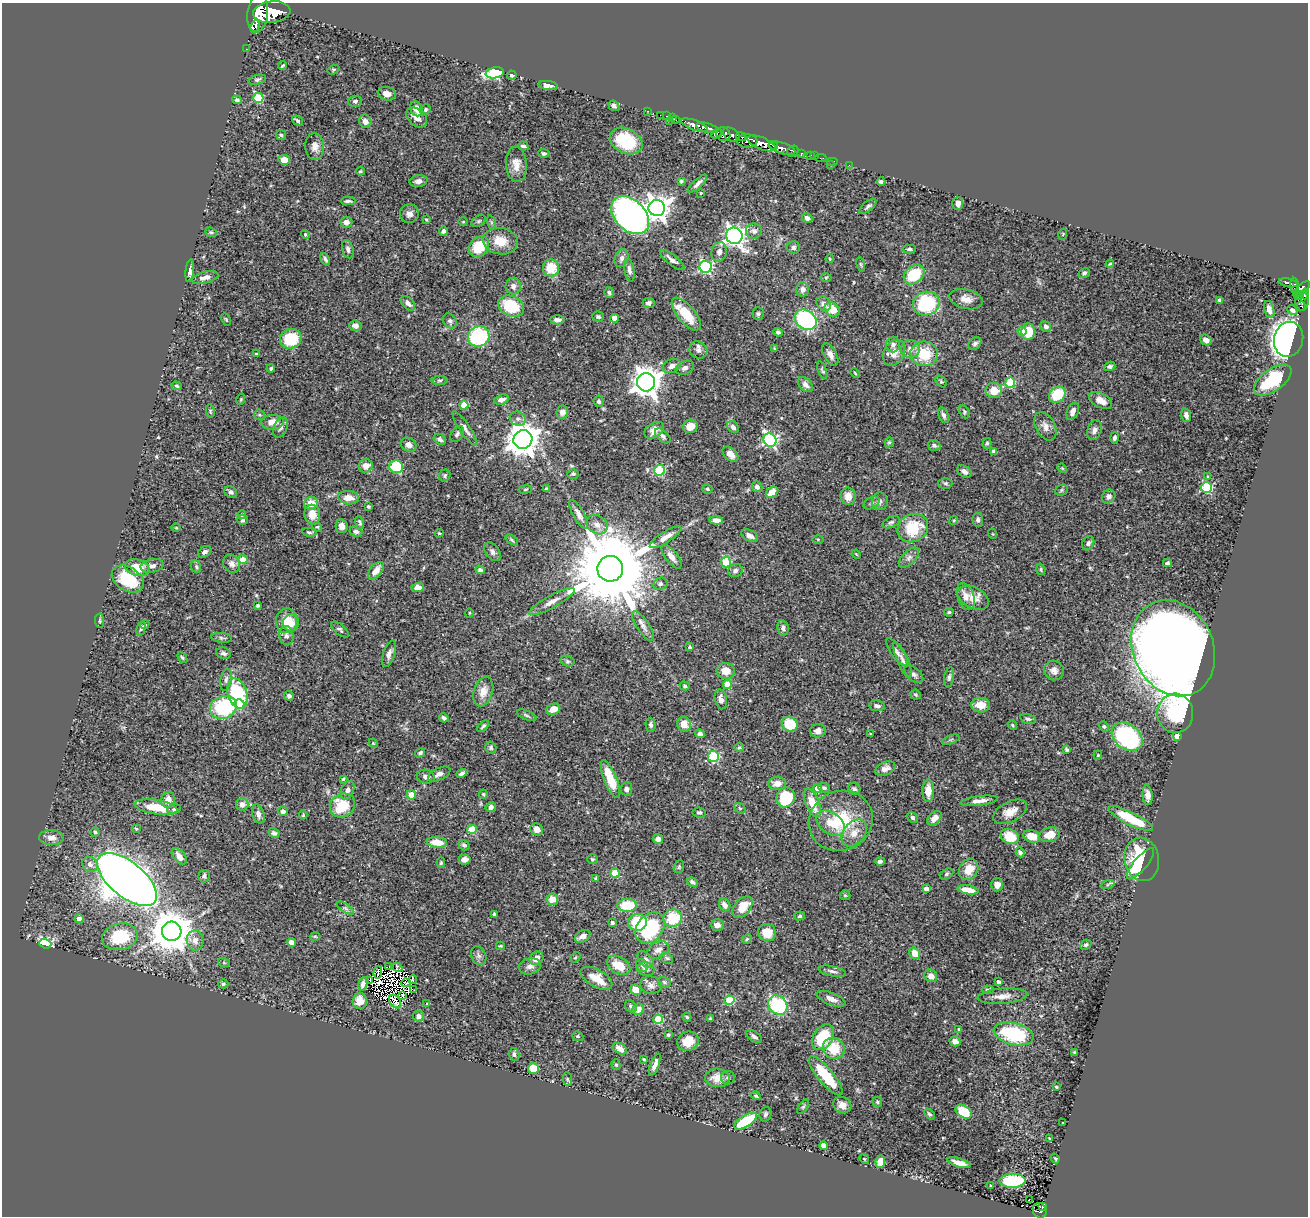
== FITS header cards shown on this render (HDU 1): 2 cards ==
NAXIS1  =                 1306
NAXIS2  =                 1214

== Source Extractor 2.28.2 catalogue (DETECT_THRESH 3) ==
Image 1306 x 1214 px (HDU 1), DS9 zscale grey, 1 PNG px = 1 image px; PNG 1310 x 1218 px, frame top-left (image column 1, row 1214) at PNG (2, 3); each listed source drawn as its Kron ellipse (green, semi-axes under 4 px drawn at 4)
Background 0.69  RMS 0.022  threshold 0.0657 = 3 sigma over >= 5 px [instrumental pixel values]
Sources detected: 526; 9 with non-positive FLUX_AUTO (blend fragments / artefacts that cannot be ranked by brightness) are neither listed nor drawn; of the other 517, the 500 brightest by FLUX_AUTO listed and drawn (17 fainter detections omitted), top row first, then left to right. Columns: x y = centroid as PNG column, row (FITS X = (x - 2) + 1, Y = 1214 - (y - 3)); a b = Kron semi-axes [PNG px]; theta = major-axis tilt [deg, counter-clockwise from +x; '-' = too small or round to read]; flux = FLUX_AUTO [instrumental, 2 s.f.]
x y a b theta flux
272 12 19 10 7 3800
258 13 19 10 82 3700
255 26 6 3 68 290
246 49 2 2 - 7.5
282 66 4 2 - 1.8
333 70 6 4 17 1.9
495 73 9 5 10 150
512 75 5 4 - 2.5
257 80 9 4 15 3
548 86 9 4 -8 6.9
387 94 9 6 -14 11
258 98 5 5 - 74
237 100 5 4 - 3.7
355 101 7 5 2 4
614 106 6 5 - 3.6
416 109 8 6 -65 10
425 110 5 5 - 2.6
648 111 2 2 - 10
660 115 2 2 - 7.3
667 116 3 2 - 21
417 117 12 8 -42 11
672 118 3 2 - 15
676 119 3 2 - 22
297 121 6 4 -40 2.4
365 121 7 6 - 7.9
669 121 2 2 - 43
694 125 14 5 -19 1200
707 128 11 4 -16 1000
716 133 6 4 44 240
723 134 7 6 - 460
281 135 5 5 - 2.1
731 135 9 6 -35 550
741 137 5 3 - 260
626 141 17 12 -26 80
747 141 10 7 -3 940
761 143 15 6 -22 1700
315 146 13 9 -87 12
523 146 5 3 - 3.1
773 146 5 3 - 270
782 148 14 5 -17 950
793 151 6 5 - 230
544 153 5 4 - 2.9
801 154 4 3 - 120
810 155 4 3 - 56
815 156 2 2 - 8.7
821 158 5 2 - 13
284 160 6 5 - 13
833 161 6 2 0 17
516 164 18 10 -86 15
831 165 4 3 - 1.5
849 165 2 2 - 8.9
360 171 4 3 - 1.8
418 181 9 6 11 5.8
681 181 4 3 - 2.1
881 182 4 3 - 2.8
697 184 12 4 42 6
701 193 3 2 - 1.3
348 201 7 3 0 3.1
958 203 6 5 - 6.5
868 206 10 5 41 3.8
657 208 8 8 - 1300
409 214 9 9 - 7.5
630 215 22 15 -46 910
807 218 5 4 - 5.3
426 220 4 4 - 2.1
479 221 8 5 27 2.8
346 222 6 5 - 6.8
463 222 5 3 - 1.2
491 222 7 4 -71 2.6
443 231 4 4 - 3.6
754 231 8 7 - 6.1
211 232 6 4 -21 2.2
305 234 4 4 - 2.4
1063 234 5 3 - 1.4
734 236 8 8 - 800
500 241 17 13 -8 28
479 247 11 9 48 47
793 247 6 6 - 4.2
348 249 9 5 -75 4.9
909 249 6 3 -1 2.9
719 252 10 7 75 7.4
622 258 9 6 71 5.7
325 259 6 3 -63 3.2
830 259 4 4 - 1.3
672 260 15 5 -38 6.4
861 264 7 3 -81 1.9
1110 264 4 3 - 1.4
706 267 6 6 - 190
551 268 8 8 - 34
629 270 12 5 -79 5.5
190 271 11 3 84 5.5
1084 273 6 5 - 3.2
914 274 11 8 39 55
826 277 5 3 - 1.5
205 278 13 6 15 10
1288 283 9 3 -11 170
513 286 8 8 - 7.3
1295 286 8 3 -85 190
803 289 7 6 - 8.2
1302 289 10 4 44 450
609 292 5 4 - 2.5
1296 293 3 3 - 56
1305 294 5 4 - 260
1300 295 5 3 - 93
966 299 17 9 -15 12
1220 300 4 3 - 2.6
1302 301 10 7 86 130
408 303 9 5 -46 6.4
648 303 6 5 - 4
824 304 8 6 -47 8.1
926 304 13 11 19 130
511 306 13 10 -25 67
1301 306 4 3 - 51
832 309 8 6 -36 21
1269 309 8 5 -76 8.5
1292 310 5 4 - 4
686 314 20 8 -50 37
758 314 6 5 - 2.8
598 317 6 5 - 2.6
615 318 4 4 - 22
226 319 6 3 -63 1.5
557 320 7 4 -2 4.9
806 320 12 9 -37 180
450 321 8 6 -53 4
355 326 6 5 - 6.8
1046 327 5 5 - 5.4
1022 331 4 4 - 19
778 332 4 4 - 3
1028 332 8 6 86 35
479 337 11 10 - 130
291 339 11 9 22 60
1289 339 18 14 76 1100
1206 340 6 5 - 8.5
893 344 8 6 86 5.3
975 344 7 5 42 3.7
775 349 3 3 - 1.7
910 349 9 9 - 8.2
698 350 9 8 - 5.6
894 353 14 10 60 13
256 354 3 3 - 1.8
924 354 14 12 -5 47
830 355 12 6 -61 7.7
672 366 9 6 23 8.7
1110 366 6 4 18 3.4
685 368 9 6 24 5.9
271 369 4 4 - 2.4
822 370 9 3 -70 2.1
855 373 5 3 - 1.3
440 380 8 4 0 2.3
1273 380 21 11 35 87
646 382 9 9 - 1900
941 382 6 4 -48 2.1
1010 382 5 5 - 79
806 385 9 6 -44 7.2
177 386 5 4 - 2
994 390 8 8 - 20
1057 395 9 7 39 48
241 399 6 3 72 1.5
501 400 7 5 16 6.8
1101 400 12 7 -27 13
599 401 6 5 - 3.7
464 405 4 4 - 34
210 411 6 4 -77 2.2
964 411 7 4 -65 2.6
1073 411 9 5 68 7.3
562 412 6 6 - 8
259 415 5 4 - 1.8
944 415 8 5 -68 5.2
1186 415 7 4 -75 5.5
518 419 8 7 - 5.2
273 422 11 7 3 17
690 426 7 6 - 13
1045 426 15 9 -61 11
733 427 7 5 -45 5.3
280 428 10 6 64 6.1
465 428 20 5 -55 7.1
654 430 11 7 31 12
1094 430 10 7 70 6.6
457 434 9 5 54 3.9
663 436 9 5 -42 5.2
1114 438 6 4 78 3.6
440 439 6 5 - 4.1
523 440 9 9 - 2500
770 440 7 6 - 270
889 442 5 4 - 1.8
987 443 5 4 - 2.2
409 445 8 6 -36 8.2
934 445 6 5 - 3.6
994 451 4 4 - 4
731 454 9 6 -42 10
366 466 7 6 - 11
396 467 7 6 - 62
1062 468 5 4 - 1.6
659 470 5 5 - 120
964 471 8 5 -34 6.1
573 474 5 5 - 2.2
445 475 6 5 - 2.7
1208 477 4 3 - 1.4
945 483 7 5 0 2.5
757 487 5 5 - 5.4
1207 487 5 5 - 130
525 489 7 3 9 1.8
546 489 4 3 - 3.3
707 489 5 4 - 2.3
1061 490 7 5 23 2.6
231 492 7 5 -42 3.9
772 492 7 5 37 16
848 496 9 7 -77 14
1109 496 7 6 - 5.2
349 498 10 6 -4 14
880 501 9 8 - 5.6
311 503 7 6 - 21
872 503 8 5 27 3.8
368 506 4 3 - 2.1
579 514 16 5 -61 8.3
242 515 4 3 - 2.2
312 515 10 8 -80 20
243 520 5 5 - 2.4
716 520 7 4 -5 8.7
954 520 4 3 - 1.4
978 520 7 5 -87 4.6
891 522 9 5 24 3.5
360 523 7 3 -75 2.6
597 525 11 9 -32 11
342 526 7 6 - 7.7
317 527 5 4 - 1.9
176 528 4 3 - 1.3
913 528 16 13 32 57
356 531 6 5 - 3.9
309 532 7 4 -7 2.5
439 533 4 3 - 1.4
993 534 5 3 - 1.2
749 536 9 5 -29 8.2
666 537 18 5 32 11
818 539 6 4 -1 1.5
512 540 7 3 -36 2.1
1088 543 7 5 61 3.5
205 552 7 5 34 4.9
492 552 10 6 -55 5.7
856 554 5 4 - 1.4
671 557 14 6 -51 11
909 558 12 6 44 7.1
243 560 5 4 - 19
726 562 5 5 - 70
1167 563 4 3 - 3.3
232 564 9 8 - 7.3
152 566 11 7 10 7.6
196 567 6 5 - 2.7
137 568 12 8 -16 26
610 569 13 13 - 28000
1041 569 6 4 -73 2
480 570 4 4 - 3.5
376 571 10 6 49 13
735 571 7 6 - 5
128 579 17 12 -30 61
660 584 7 6 - 3.5
418 587 6 4 2 13
966 596 14 8 -70 11
973 598 17 10 -28 20
552 602 26 6 29 13
258 605 3 3 - 2.1
949 612 5 4 - 2.2
469 613 5 3 - 1.1
100 621 7 4 -85 2.2
287 621 12 10 78 26
291 623 8 8 - 14
145 625 5 4 - 2.6
643 626 17 6 -56 8.5
141 628 7 4 73 3.2
783 628 8 5 -78 5
340 630 10 5 -41 3.4
286 636 9 7 -82 6.5
222 638 10 5 -7 3.2
690 647 3 3 - 2
1173 648 50 40 -64 4000
897 652 16 6 -55 6.1
223 653 7 5 -21 4.8
389 654 14 5 71 7.1
182 658 6 4 -49 2.1
902 660 19 5 -67 7.1
567 661 7 5 -15 2.9
1054 670 10 9 - 8.3
726 671 9 8 - 17
914 674 11 6 -39 5.8
949 677 10 4 81 4
226 680 11 5 80 5
727 685 4 4 - 33
685 686 5 4 - 1.9
483 691 15 9 73 16
237 693 15 9 -72 130
915 695 5 5 - 2.1
289 696 5 5 - 3.8
721 699 10 6 -79 8.4
239 704 5 5 - 46
981 705 9 7 -2 20
877 706 8 5 -8 5
223 707 14 11 20 120
553 709 7 5 23 12
1175 713 19 18 - 78
527 715 10 4 -24 3.1
444 718 5 4 - 4.4
1028 719 8 4 -14 3.2
684 724 7 6 - 18
790 724 8 7 - 51
651 725 7 5 -89 3.8
1012 725 5 4 - 1.8
483 726 7 4 44 2.7
1104 727 5 4 - 2.1
818 731 8 6 14 7.5
700 734 5 4 - 4.8
871 734 3 2 - 1.2
1177 736 4 4 - 12
1127 737 17 12 -37 200
951 740 9 3 21 1.8
373 743 5 3 - 1.2
739 747 5 4 - 1.7
491 748 6 5 - 2.9
1067 750 4 3 - 2.6
420 753 5 4 - 3.1
1098 755 4 4 - 1.5
713 756 5 5 - 100
885 769 10 6 22 8.2
462 773 5 3 - 4.2
439 774 12 6 25 7.2
426 777 9 7 -11 5.9
343 779 3 3 - 1.5
610 779 20 6 -68 43
777 784 9 6 -3 12
817 788 4 4 - 19
824 788 6 4 -20 3.2
626 789 6 6 - 5.1
854 789 6 6 - 3.2
347 790 10 6 67 6.5
928 791 11 6 89 17
483 794 4 4 - 1.6
411 795 4 4 - 36
1148 795 10 5 -84 8.9
786 797 10 9 - 61
168 800 8 6 76 12
979 801 19 4 7 8.7
812 803 15 6 -68 26
242 804 6 6 - 7.5
342 805 13 11 34 54
156 807 21 7 -9 34
491 807 5 5 - 6.2
740 808 6 4 -32 2.1
174 809 7 4 10 2.8
283 811 5 4 - 6.1
699 812 7 5 -6 3.1
1010 812 18 10 27 17
258 814 10 6 -72 7.1
303 815 4 3 - 1.6
912 817 6 4 -46 3
934 818 8 5 47 9
1131 819 25 6 -26 64
841 821 32 30 25 82
830 823 16 10 -36 22
136 829 3 3 - 1.6
472 829 5 4 - 37
537 829 6 6 - 11
95 832 5 4 - 2.2
274 833 6 5 - 3.6
854 833 15 10 51 17
1050 835 10 7 14 21
1010 836 9 7 -25 40
1032 836 8 6 -20 20
51 838 12 7 -3 9.9
658 839 5 5 - 5.7
437 843 10 5 -6 27
464 845 6 5 - 3.6
1020 852 5 4 - 4
179 856 9 5 -50 9.7
464 859 6 5 - 5.9
592 859 5 5 - 2.3
1142 859 22 17 -79 110
880 861 5 4 - 3.1
441 863 5 4 - 1.9
90 864 8 7 - 7.9
1141 864 19 6 49 89
679 867 6 5 - 2.4
969 869 11 9 56 24
615 873 4 4 - 36
946 874 7 5 28 2.6
204 876 6 5 - 3.6
596 878 4 4 - 1.7
127 879 36 17 -39 2600
692 882 6 4 -32 3.6
997 885 6 6 - 7.9
1107 885 7 4 19 2.4
926 889 4 4 - 9.2
968 890 11 4 -10 17
845 895 5 5 - 1.8
552 899 6 6 - 16
627 905 10 6 2 49
725 905 7 5 -58 8.4
743 907 12 8 50 29
345 908 10 4 -33 3.6
494 914 3 3 - 2.4
800 916 5 4 - 2.3
673 918 9 8 - 54
79 919 4 4 - 9.2
638 922 9 8 - 62
612 923 3 3 - 3.4
717 925 6 5 - 8.3
650 928 17 13 51 110
172 931 10 9 - 4900
767 933 9 8 - 28
315 936 5 3 - 1.5
583 936 8 5 30 9.3
120 937 18 13 12 71
747 939 5 4 - 1.6
195 940 10 8 -81 9.9
292 942 4 4 - 21
45 943 6 4 -18 180
1086 945 6 4 29 2.9
500 946 4 3 - 1.5
658 950 11 8 25 8.8
915 953 6 5 - 22
479 956 10 7 -66 5.4
575 957 6 3 44 1.6
536 958 7 6 - 10
667 958 6 5 - 2.7
646 959 10 6 -44 5.1
224 963 6 4 -19 1.7
619 965 13 8 -30 27
642 965 7 5 -59 3.3
530 966 11 8 12 7.5
388 967 3 2 - 1.3
397 967 5 3 - 1.3
646 969 8 6 -15 5.5
832 971 14 5 -12 5.1
378 973 6 2 86 1.9
931 976 7 6 - 8.3
596 978 17 8 -30 25
413 979 4 3 - 1.7
369 980 3 2 - 2.2
664 982 7 5 -18 2.5
998 982 4 3 - 5.5
406 983 5 2 - 1.2
223 984 5 4 - 2.5
363 984 7 4 75 5.4
651 985 11 9 -8 8.3
414 990 3 2 - 7.7
635 990 5 5 - 21
988 990 6 4 -1 2.5
402 995 2 2 - 2.2
1002 996 25 7 5 15
831 999 15 6 -22 11
729 1000 5 4 - 63
360 1001 8 7 - 20
395 1001 7 5 -53 2.6
427 1004 4 4 - 1.3
778 1005 10 8 -43 110
631 1006 7 5 -51 3.5
638 1009 6 5 - 14
418 1016 5 5 - 7.6
687 1017 5 3 - 2.3
710 1018 3 3 - 1.4
658 1019 5 4 - 63
959 1029 4 3 - 2.7
1014 1034 20 11 -13 110
668 1035 3 3 - 2.2
578 1036 6 4 -20 2
754 1036 9 5 -33 4.1
823 1037 14 9 57 68
688 1041 11 9 24 19
955 1041 5 5 - 8
834 1048 11 10 - 40
620 1049 7 5 -31 11
1074 1052 4 3 - 1.8
514 1054 6 5 - 3.4
644 1059 4 3 - 1.5
616 1065 5 4 - 2.6
655 1065 11 4 69 7.5
533 1068 5 5 - 29
826 1076 24 7 -50 68
717 1078 12 9 -3 18
728 1078 7 6 - 3.4
567 1079 7 4 -88 2.2
1056 1087 3 2 - 1.6
756 1096 5 3 - 2.2
877 1102 5 5 - 2
842 1105 9 8 - 10
803 1107 8 4 54 2.3
964 1112 9 6 -35 38
765 1114 7 6 - 3.5
929 1114 6 4 -46 2.2
746 1121 13 5 32 73
1063 1123 3 3 - 2
1050 1139 3 2 - 1.5
824 1146 4 4 - 21
1055 1158 5 3 - 1.8
864 1159 5 4 - 1.5
880 1162 6 5 - 17
959 1163 12 4 -16 11
1013 1181 13 7 1 110
991 1185 4 2 - 1.2
1029 1200 3 2 - 1.9
1043 1207 3 3 - 24
1040 1211 8 6 -63 170
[17 fainter detections neither listed nor drawn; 9 non-positive-flux detections neither listed nor drawn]